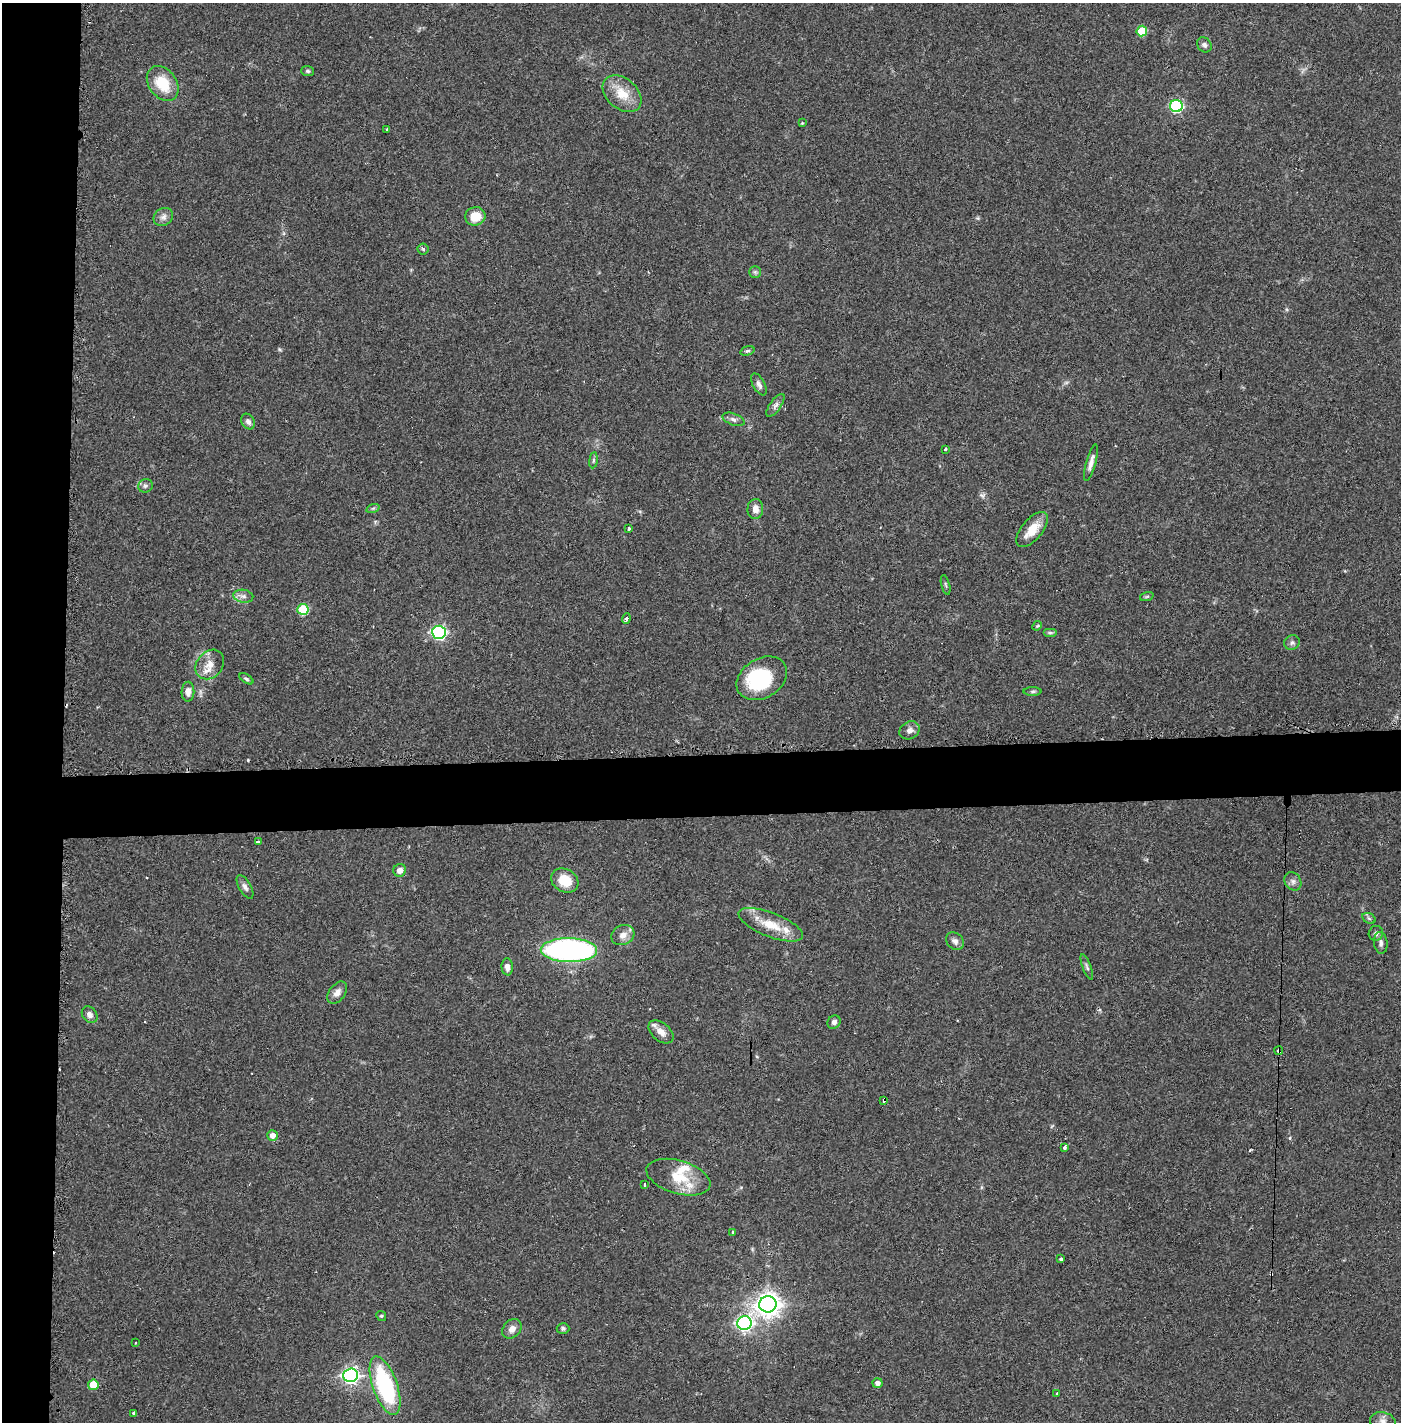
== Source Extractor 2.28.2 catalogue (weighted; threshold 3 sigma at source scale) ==
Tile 4 of 3 x 3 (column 1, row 2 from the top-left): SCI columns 20-1418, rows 1422-2841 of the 4249 x 4272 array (HDU 1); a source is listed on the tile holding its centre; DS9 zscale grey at full resolution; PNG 1403 x 1424 px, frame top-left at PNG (2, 3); each listed source drawn as its Kron ellipse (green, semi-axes under 4 px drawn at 4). Shown black and unused: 9% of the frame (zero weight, under 2 of 3 exposures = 1% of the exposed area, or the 3 px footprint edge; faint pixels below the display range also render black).
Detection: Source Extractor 2.28.2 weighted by HDU 2 'WHT'; one run over the whole footprint, this tile lists its part. Background 0.0701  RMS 0.0061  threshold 0.0275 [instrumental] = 3 sigma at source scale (4.5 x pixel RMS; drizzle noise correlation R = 1.50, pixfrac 1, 0.05/0.05 arcsec/px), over >= 5 px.
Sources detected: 84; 1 inside a brighter object's white glare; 2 cosmic-ray / hot-pixel residue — neither listed nor drawn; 2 inside a brighter listed object's ellipse — not listed separately; the other 79 listed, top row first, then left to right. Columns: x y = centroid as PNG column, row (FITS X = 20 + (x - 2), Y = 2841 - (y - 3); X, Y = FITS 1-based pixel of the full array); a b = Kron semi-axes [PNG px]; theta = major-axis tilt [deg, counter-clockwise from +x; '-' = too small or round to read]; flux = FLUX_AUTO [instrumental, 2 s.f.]
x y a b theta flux
1142 31 5 5 - 18
1204 45 8 6 -47 1.9
308 71 6 5 - 1.1
163 83 19 14 -53 18
622 94 22 15 -41 13
1176 106 6 6 - 76
802 123 3 3 - 0.62
387 129 3 2 - 0.62
475 216 10 9 - 10
163 217 10 8 32 2.8
423 249 5 5 - 1.1
755 272 5 5 - 1.1
747 351 7 4 17 1
759 384 12 6 -61 2.5
775 405 13 5 55 2.1
734 419 11 5 -21 2.1
248 421 8 6 -56 2.4
945 449 4 3 - 2.5
593 460 8 4 82 1.1
1091 463 19 5 75 3.5
145 486 7 6 - 1.6
373 508 7 4 19 0.98
755 509 10 8 85 4.2
629 528 3 3 - 2.5
1032 529 21 10 50 11
946 585 10 3 -75 0.92
243 596 10 6 -10 2.5
1147 596 7 4 19 0.88
303 609 5 5 - 33
626 619 5 4 - 1.9
1037 626 5 4 - 0.66
439 632 7 6 - 130
1050 633 7 4 0 1.1
1292 642 8 7 - 1.8
210 664 16 13 49 7.4
762 678 27 19 31 38
246 679 8 4 -32 1.2
1033 691 9 4 0 1.3
188 692 10 6 89 3.4
910 730 10 8 29 3
258 842 3 2 - 1.2
400 870 6 6 - 3.8
565 881 14 11 -29 13
1293 881 10 8 -56 2.4
245 887 13 6 -60 2.4
1369 918 7 5 -30 1.1
771 925 34 12 -21 14
1376 933 7 7 - 1.7
623 935 12 9 26 4.7
955 941 10 8 -42 2.9
1381 943 11 6 -83 2.3
569 950 28 12 -1 170
507 967 8 5 -85 3.3
1087 967 13 3 -69 1.4
337 993 12 8 53 4
90 1015 9 7 -53 2.8
834 1022 7 6 - 2.1
661 1032 14 9 -39 5.2
1279 1051 4 3 - 4.1
884 1100 3 3 - 1.7
272 1135 5 5 - 3.9
1064 1148 3 3 - 5.1
678 1177 33 16 -16 18
645 1185 4 3 - 2.9
733 1232 4 3 - 0.78
1061 1259 3 3 - 9.1
768 1304 8 8 - 520
381 1316 5 4 - 0.8
744 1323 7 7 - 170
563 1328 6 5 - 1.2
512 1329 11 8 45 4.1
135 1343 3 2 - 0.49
351 1375 7 7 - 190
877 1383 5 5 - 2.9
93 1385 5 5 - 13
385 1386 30 12 -71 69
1057 1394 3 2 - 0.82
134 1413 3 3 - 1.8
1383 1421 13 9 -12 4
Overlapping masked pixels (flux is a lower limit): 2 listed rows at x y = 1279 1051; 884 1100
Isophote crosses this tile's border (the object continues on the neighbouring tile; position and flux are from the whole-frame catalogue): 1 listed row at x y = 1383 1421